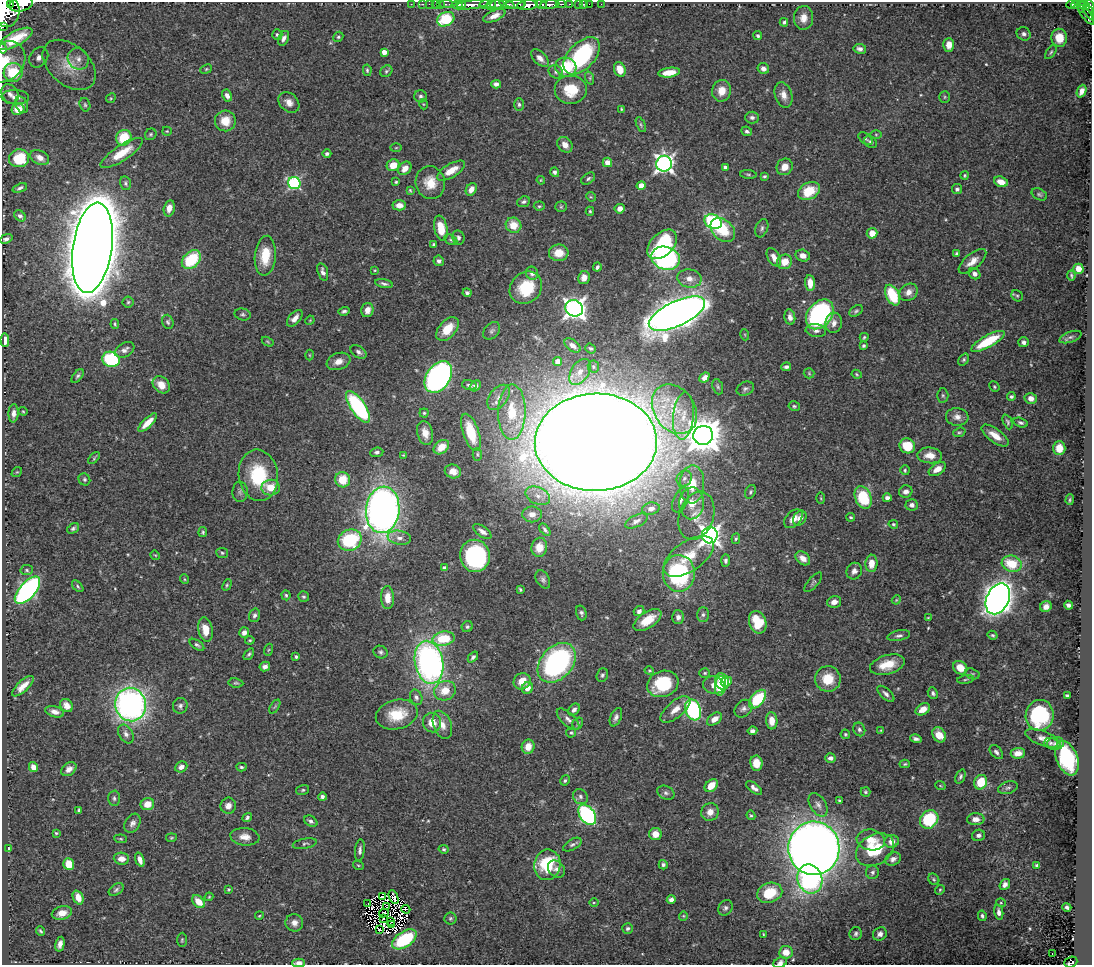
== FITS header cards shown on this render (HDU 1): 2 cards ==
NAXIS1  =                 1090
NAXIS2  =                  963

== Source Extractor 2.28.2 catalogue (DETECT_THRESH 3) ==
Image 1090 x 963 px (HDU 1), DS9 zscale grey, 1 PNG px = 1 image px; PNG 1094 x 967 px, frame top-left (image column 1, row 963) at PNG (2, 2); each listed source drawn as its Kron ellipse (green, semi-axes under 4 px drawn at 4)
Background 0.545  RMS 0.015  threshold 0.0465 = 3 sigma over >= 5 px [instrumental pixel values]
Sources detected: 530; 8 with non-positive FLUX_AUTO (blend fragments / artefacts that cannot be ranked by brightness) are neither listed nor drawn; of the other 522, the 500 brightest by FLUX_AUTO listed and drawn (22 fainter detections omitted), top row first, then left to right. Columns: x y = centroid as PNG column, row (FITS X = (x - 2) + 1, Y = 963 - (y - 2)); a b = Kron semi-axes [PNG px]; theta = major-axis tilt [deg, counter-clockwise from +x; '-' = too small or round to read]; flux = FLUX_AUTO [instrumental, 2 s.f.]
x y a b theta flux
11 4 4 2 - 170
21 4 11 7 12 1600
411 4 2 2 - 10
423 4 2 2 - 9
429 4 2 2 - 11
436 4 2 2 - 11
440 4 2 2 - 12
446 4 6 2 1 16
461 4 5 2 - 250
485 4 6 3 -1 96
497 4 7 3 5 330
507 4 8 4 -21 290
516 4 9 3 -1 330
541 4 6 3 -20 310
561 4 5 2 - 110
570 4 3 2 - 61
579 4 3 3 - 33
584 4 3 2 - 15
589 4 2 2 - 7.6
601 4 2 2 - 6.1
457 5 5 3 - 330
472 5 19 4 8 1100
491 5 5 4 - 170
527 5 10 5 6 1300
550 5 9 4 6 810
1071 5 4 3 - 99
1076 5 4 4 - 160
1085 5 5 4 - 47
1081 6 6 2 -80 140
1090 6 7 3 -72 230
6 10 17 13 -85 4400
1089 12 8 3 -62 150
1086 15 12 3 -53 190
494 16 12 5 23 8.2
803 18 12 9 85 9.7
446 19 9 7 26 50
784 22 4 4 - 1.8
2 26 4 2 - 29
1024 34 7 6 - 3.3
277 35 5 5 - 1.9
758 36 4 4 - 1.9
338 37 5 4 - 1.7
284 38 8 5 65 4
1059 38 9 8 - 14
15 39 19 7 29 27
949 45 7 5 90 8.6
3 48 5 3 - 10
860 49 6 5 - 3.6
384 52 4 4 - 8.7
1051 52 8 3 55 1.6
582 56 22 13 46 110
39 57 11 8 51 8.2
540 58 11 6 -44 7
78 59 11 10 - 6.9
5 62 22 18 45 30
69 65 30 20 -42 31
566 67 10 9 - 46
206 69 6 4 24 1.4
620 69 7 5 -67 14
763 69 6 5 - 4.4
367 70 6 4 -80 1.6
386 71 6 5 - 1.8
13 72 9 9 - 53
556 72 7 6 - 2.8
669 73 11 5 7 17
590 78 7 4 -72 1.8
496 84 5 4 - 4.2
571 90 16 14 0 31
722 91 11 9 76 13
1082 91 7 4 69 6.5
10 94 10 8 -59 6.5
783 95 13 8 -72 8.2
227 96 6 4 -63 5.3
421 96 6 6 - 2.7
15 97 14 7 -2 6.6
945 97 6 5 - 1.6
111 98 5 4 - 1.1
289 102 12 9 -41 8.1
423 104 5 3 - 1
519 104 6 5 - 2.3
22 105 9 6 -62 3.9
85 105 7 5 -74 1.9
18 109 6 5 - 14
621 109 3 3 - 1.1
752 118 7 6 - 3.4
225 121 10 10 - 17
641 125 8 4 -63 1.9
167 131 5 4 - 1.1
747 131 5 4 - 2.2
151 134 6 5 - 1.8
876 134 6 4 0 1.6
124 138 8 7 - 34
865 139 8 5 -37 1.9
871 142 7 5 -36 2.7
565 145 8 7 - 9
396 148 6 4 1 1.4
122 153 25 7 33 23
327 154 4 4 - 2.6
19 158 10 9 - 40
40 158 10 7 -29 6.6
607 162 5 4 - 9.2
664 164 8 7 - 440
393 165 6 5 - 19
725 167 4 4 - 4.1
785 167 8 7 - 9.8
405 168 7 6 - 8.9
451 171 16 7 31 16
555 172 5 4 - 2.6
748 174 8 3 -5 1.5
965 175 4 4 - 1.3
764 176 3 3 - 1.5
588 179 8 5 35 2.4
541 180 4 4 - 1.1
396 182 4 3 - 1.4
1001 182 7 5 -19 11
126 183 7 5 -76 2.2
294 183 6 6 - 140
430 183 16 14 -76 20
641 186 4 4 - 13
20 188 7 4 21 2.5
471 189 7 5 58 6.9
957 189 5 5 - 2.9
410 190 3 3 - 1.1
809 191 11 8 26 28
1039 194 8 5 -28 2.1
591 197 5 4 - 1.2
524 202 6 5 - 2.8
399 205 7 5 2 8.7
539 206 5 4 - 1.6
561 207 5 5 - 1.6
169 208 8 5 77 7.9
620 209 5 5 - 7
590 211 4 4 - 1.4
20 216 6 5 - 3.4
713 222 9 7 -27 140
513 225 8 7 - 17
441 228 13 6 -79 23
762 228 9 6 69 3.2
723 230 14 10 -43 38
872 233 5 5 - 12
458 238 7 6 - 2.8
6 239 6 4 22 3
451 240 7 4 -30 1.9
662 244 18 11 45 59
434 245 4 4 - 1.8
92 248 45 19 82 7100
559 253 10 8 -3 16
956 254 4 4 - 1.9
265 256 20 10 85 28
803 256 7 6 - 6.5
774 257 10 6 -59 7.5
666 258 14 11 -16 230
191 260 11 7 43 52
439 261 5 5 - 3.6
972 261 17 7 40 10
785 262 8 7 - 14
597 267 4 3 - 2.3
1078 269 5 5 - 10
375 270 3 3 - 0.97
323 272 9 5 -73 4.4
532 273 6 6 - 5.2
974 274 6 5 - 5
1071 275 5 2 - 1.6
584 278 6 6 - 6.5
689 278 12 9 -9 11
810 283 8 5 -86 11
384 284 9 4 -11 2.9
526 288 17 15 43 42
908 292 10 8 38 7.4
467 293 4 3 - 2.6
892 295 11 6 -63 44
1017 296 6 5 - 1.7
128 302 5 5 - 1.7
574 308 9 8 - 580
367 310 7 6 - 7.3
344 311 5 4 - 2.4
856 311 7 5 37 2
677 314 30 12 25 1700
820 314 16 12 52 190
243 315 8 6 -11 2.3
790 317 8 5 -79 5.5
295 318 10 5 49 7.2
310 320 5 3 - 0.93
168 322 7 5 -70 2.3
834 323 10 8 77 7
115 324 5 3 - 1.2
447 329 14 8 48 22
492 331 10 7 49 3.4
816 331 10 6 -8 4.4
745 335 5 3 - 0.94
864 337 4 3 - 1.5
1070 337 12 5 19 3.3
5 340 7 4 -86 8.6
988 341 19 6 29 46
268 342 6 3 -31 1.2
1024 342 5 5 - 3
572 345 9 5 -36 5.3
864 346 4 4 - 1.9
591 348 6 4 -39 1.8
125 350 10 6 31 4.4
358 352 9 5 -33 3.6
310 355 5 3 - 0.93
111 359 9 7 -21 100
964 360 6 4 53 1.8
338 361 12 8 20 8.5
557 361 4 4 - 9.6
593 367 6 5 - 2.2
786 367 5 3 - 3.1
580 372 14 8 59 11
809 373 5 5 - 1.4
857 374 5 4 - 1.2
78 376 8 4 52 2.2
438 377 17 11 55 390
704 378 5 4 - 5.2
161 385 9 7 -45 13
469 385 7 4 -13 3
475 386 6 5 - 4.7
718 387 8 5 -71 1.9
994 387 5 4 - 1.5
745 389 9 6 25 3.1
943 395 7 5 -88 2.1
1011 396 4 4 - 2.3
499 397 14 9 52 9.5
1031 398 6 5 - 7.2
794 406 6 4 -12 1.7
358 407 18 7 -55 130
674 409 27 20 -55 46
23 411 4 4 - 1.1
512 412 27 13 89 45
14 413 9 5 87 5
424 413 4 4 - 1.5
683 416 24 10 85 18
957 417 11 9 -5 7.1
1008 422 8 4 -66 2.1
148 423 12 4 45 12
1021 423 7 4 -16 2.6
471 432 19 8 -71 33
959 432 6 4 19 1.6
425 433 12 7 -76 11
703 435 10 9 - 2400
995 435 16 6 -36 13
596 442 61 49 1 7600
907 446 8 7 - 28
441 447 8 6 38 14
1059 448 7 6 - 14
377 452 7 4 6 2.8
477 454 6 4 89 1.6
403 455 4 4 - 1
930 455 12 8 -4 11
94 458 7 4 47 1.6
937 469 9 6 31 8.7
905 470 5 4 - 1.5
453 471 8 7 - 8.5
17 472 6 4 41 1.2
258 475 26 19 -82 62
684 478 8 7 - 4.4
84 479 6 5 - 2.2
343 480 8 7 - 22
692 484 19 12 87 27
271 488 9 8 - 18
240 492 10 7 88 3.7
750 492 7 5 65 2
906 492 7 6 - 4.6
538 496 13 8 -25 9.7
863 497 11 8 -67 54
821 498 5 3 - 1.1
887 498 4 4 - 4.3
681 500 13 7 65 6.3
1070 500 5 4 - 1.7
691 503 16 12 86 17
912 505 6 6 - 4.2
651 509 9 6 12 5.4
383 510 23 17 84 760
532 514 10 8 0 8.1
696 516 25 17 71 24
850 517 5 3 - 1.5
800 518 8 6 58 6.1
793 519 11 7 47 9
636 521 12 6 25 3.8
893 524 5 4 - 1.5
73 528 6 4 34 2.2
545 530 7 3 -52 2.5
482 531 11 5 -36 5.2
203 532 5 3 - 1.6
710 535 8 8 - 560
399 538 12 7 -10 6.5
736 539 5 4 - 1.7
350 540 12 10 23 79
539 547 9 8 - 13
222 553 6 5 - 1.9
155 555 5 4 - 1
475 556 16 15 - 130
689 556 29 15 34 30
803 558 8 6 -39 8.4
725 561 6 4 90 2.5
871 563 8 6 87 12
1012 564 10 8 -16 32
444 568 4 4 - 4.6
27 570 6 5 - 1.8
854 571 8 7 - 5.3
679 573 18 16 89 140
184 579 5 3 - 1.1
543 579 10 6 -60 3.2
813 582 12 5 49 2.6
227 585 6 4 62 1.5
78 586 7 4 -47 1.7
520 589 4 3 - 1.2
27 590 17 8 48 300
286 595 5 4 - 1.7
304 597 5 5 - 1.9
387 598 11 6 -88 12
998 599 16 11 64 970
896 600 5 3 - 0.95
834 602 7 5 14 6.4
1068 605 4 4 - 3.5
1046 607 6 5 - 5.6
639 611 5 4 - 3.6
581 613 7 5 -74 2.6
254 615 7 5 74 2.6
703 615 7 6 - 2.7
678 617 7 6 - 4.6
928 618 4 2 - 0.9
647 620 16 8 33 21
758 622 11 8 -70 35
467 627 6 5 - 1.9
206 630 12 7 -80 16
244 632 5 5 - 5.6
993 635 5 4 - 1.6
899 636 11 5 11 3.2
443 639 11 7 9 39
250 640 5 3 - 1.5
197 645 8 4 -35 2.6
268 650 6 4 70 1.3
380 652 7 6 - 2.6
249 654 7 4 53 2
296 657 3 3 - 2.2
473 657 6 4 48 2.4
429 662 22 14 -78 340
557 663 22 16 48 220
887 665 18 9 16 21
265 666 5 4 - 3.9
960 668 8 6 -38 17
649 671 5 4 - 1.3
705 673 5 4 - 1.5
972 674 7 5 -19 2
602 675 7 5 69 2.3
828 679 13 13 - 24
966 679 9 3 9 1.5
522 681 8 8 - 16
722 681 8 6 -64 24
726 682 5 5 - 12
236 683 7 4 -8 1.8
663 684 16 13 21 57
714 685 11 8 -10 14
23 686 13 5 43 11
720 686 9 5 83 16
527 688 6 5 - 8.1
445 691 11 9 23 18
933 693 6 5 - 2.5
886 694 10 5 -42 3.9
1067 695 4 3 - 1.5
416 697 8 6 -68 3.5
757 699 11 6 50 60
131 704 17 15 -77 410
67 705 7 6 - 7.3
180 706 8 7 - 3.4
275 706 8 3 59 1.6
675 709 18 8 40 12
743 709 10 7 46 4.2
923 709 8 5 30 12
574 710 7 5 50 4
693 710 11 7 -69 130
55 712 9 5 -16 5.7
397 715 21 14 14 34
1040 715 15 14 - 89
616 717 10 5 66 3.7
568 719 14 6 -42 5.1
714 719 8 5 37 9
772 721 8 5 -86 12
432 722 10 9 - 15
578 723 6 5 - 2
442 725 15 9 -69 10
859 729 7 5 -66 2.6
881 730 4 3 - 0.9
752 731 5 4 - 3.2
571 733 5 4 - 1.6
126 734 10 6 -61 4.8
845 734 5 4 - 1.4
939 735 8 6 -55 14
1043 738 18 7 -21 6.9
916 739 6 3 -14 3.2
1051 743 7 5 -2 2.4
1055 743 8 6 9 3.5
528 747 7 6 - 11
996 752 8 5 -49 3.1
1018 753 7 5 4 7.6
830 758 5 4 - 3.8
1067 758 18 10 -68 99
756 763 7 6 - 14
905 764 5 4 - 1.4
33 767 5 4 - 6.4
181 767 6 5 - 5.6
241 767 5 3 - 1.8
69 769 8 6 38 6.6
960 776 7 4 69 2.4
565 780 5 4 - 1.8
981 782 7 6 - 28
940 785 5 3 - 0.96
711 786 7 5 46 16
754 788 9 4 -37 4.3
1008 788 10 6 18 3.2
303 790 6 5 - 1.7
865 792 5 4 - 1.6
666 793 9 6 -27 3.4
322 797 4 4 - 2.8
580 797 8 7 - 3.4
114 798 7 6 - 2.5
839 800 3 3 - 1.4
147 804 7 6 - 13
818 805 13 8 -59 6
228 806 8 7 - 6.4
79 810 4 3 - 1.8
710 812 9 8 - 7.7
587 815 11 7 -54 180
751 815 5 4 - 1.5
247 817 5 4 - 2.1
929 819 10 8 46 66
976 819 8 6 2 7.4
311 821 7 5 -31 2.9
132 823 10 7 59 4.7
56 833 3 3 - 1.2
655 834 6 6 - 12
978 835 6 5 - 3.7
245 837 14 8 -6 9.3
171 838 5 3 - 1.1
121 839 6 4 -6 1.4
871 840 14 10 -9 13
892 842 7 6 - 7.8
305 844 12 5 10 2.5
572 845 10 5 30 2.7
814 848 27 25 -88 2200
8 849 4 3 - 1.6
444 849 5 4 - 1.6
360 850 11 4 83 3.4
875 850 20 15 31 44
121 859 8 6 -4 7.6
893 859 8 6 24 4
140 860 7 4 -71 5.9
69 864 6 5 - 20
358 865 5 3 - 1.1
547 865 15 13 80 55
663 865 5 4 - 2.3
1037 865 4 3 - 2.7
556 869 9 7 -49 4.9
872 872 6 6 - 2.9
810 879 15 12 -70 150
934 879 6 5 - 1.7
1005 884 6 4 54 4.9
228 889 3 3 - 1.1
116 890 8 5 35 2.4
940 890 5 4 - 1.3
770 893 13 9 20 35
78 897 7 5 -68 8.5
209 897 4 3 - 1
382 897 3 2 - 1.6
394 897 7 3 -66 3.6
671 900 4 4 - 4.5
199 902 7 5 -45 15
594 902 5 3 - 1
1001 903 5 3 - 1
368 904 2 2 - 2.4
387 907 2 2 - 0.92
1067 907 4 3 - 2.5
725 908 8 7 - 3.3
406 909 4 2 - 1.4
999 912 7 4 -79 4.5
62 913 10 6 13 9.6
384 913 5 2 - 1.2
259 916 4 3 - 0.99
683 916 4 4 - 1.2
982 916 5 4 - 2.1
383 918 4 3 - 2.2
450 918 6 6 - 2
390 921 3 2 - 1.5
294 923 9 8 - 6.6
392 925 2 2 - 1.4
628 928 5 5 - 2.6
379 929 4 2 - 2.2
41 931 4 3 - 1.5
763 934 3 3 - 1
856 934 6 6 - 2.6
880 934 7 6 - 5.4
404 939 14 7 34 67
182 940 7 5 89 1.7
60 944 7 4 77 5.1
786 952 7 6 - 13
1052 954 3 2 - 1.6
1071 962 6 5 - 98
299 963 6 3 1 6.6
780 963 7 5 26 3.9
At the frame edge (FLAGS 8, measured only in part): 9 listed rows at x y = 21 4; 1090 6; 6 10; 2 26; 3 48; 5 62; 1071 962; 299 963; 780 963
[22 fainter detections neither listed nor drawn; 8 non-positive-flux detections neither listed nor drawn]